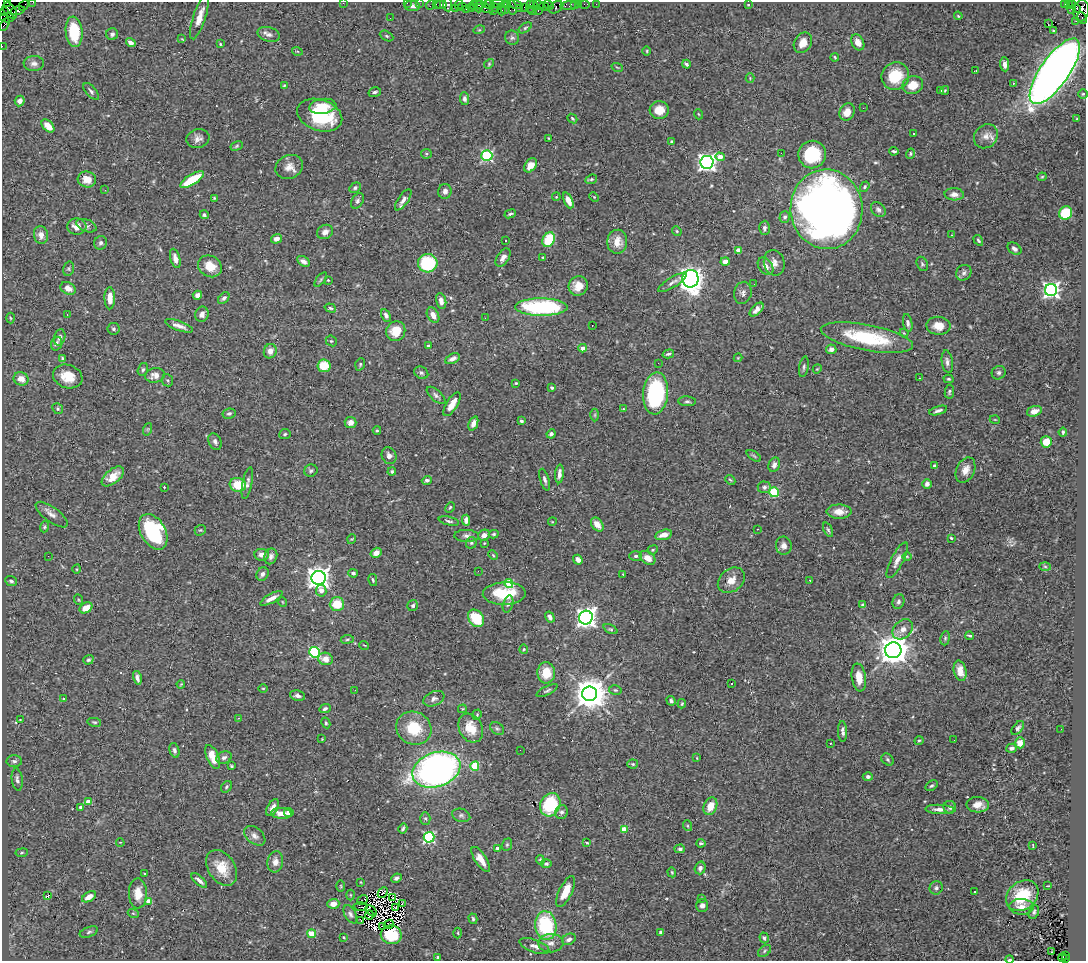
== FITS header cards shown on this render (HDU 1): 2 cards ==
NAXIS1  =                 1084
NAXIS2  =                  959

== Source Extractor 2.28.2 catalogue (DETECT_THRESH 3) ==
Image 1084 x 959 px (HDU 1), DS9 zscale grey, 1 PNG px = 1 image px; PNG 1088 x 963 px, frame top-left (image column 1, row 959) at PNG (2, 2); each listed source drawn as its Kron ellipse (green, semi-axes under 4 px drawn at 4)
Background 0.752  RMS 0.022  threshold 0.0656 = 3 sigma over >= 5 px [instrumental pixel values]
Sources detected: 479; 6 with non-positive FLUX_AUTO (blend fragments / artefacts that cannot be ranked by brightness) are neither listed nor drawn; the other 473 listed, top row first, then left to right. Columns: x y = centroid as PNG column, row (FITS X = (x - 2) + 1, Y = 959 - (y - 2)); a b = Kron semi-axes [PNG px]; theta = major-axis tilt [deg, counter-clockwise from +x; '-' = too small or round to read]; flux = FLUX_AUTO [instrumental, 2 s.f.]
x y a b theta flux
33 2 2 2 - 17
7 3 3 2 - 55
343 3 2 2 - 90
407 3 2 2 - 16
419 3 2 2 - 28
436 4 3 2 - 44
498 4 7 3 -2 130
507 4 4 2 - 31
516 4 7 3 -18 70
533 4 3 2 - 54
574 4 3 3 - 65
579 4 2 2 - 9
585 4 5 2 - 20
596 4 2 2 - 7.7
1065 4 3 3 - 18
1068 4 3 3 - 99
1072 4 3 3 - 22
24 5 5 2 - 32
430 5 5 2 - 71
441 5 6 3 0 66
448 5 7 4 -85 110
459 5 5 2 - 44
474 5 5 2 - 37
478 5 7 4 -4 130
489 5 6 4 -12 140
539 5 5 3 - 58
549 5 6 4 -29 100
748 5 3 2 - 1.2
412 6 7 5 -7 4.9
462 6 3 2 - 23
569 6 9 4 0 44
484 7 9 4 -28 230
512 7 7 5 -78 170
525 7 3 2 - 74
530 7 6 3 -89 63
544 7 5 3 - 110
556 7 8 5 32 530
455 8 3 2 - 30
471 8 4 3 - 32
479 8 4 3 - 160
496 8 2 2 - 25
505 8 6 4 -89 81
520 8 2 2 - 14
1077 8 3 3 - 150
466 9 2 2 - 55
501 9 6 3 -86 280
1071 9 3 2 - 11
1081 10 11 7 82 940
10 11 9 6 -52 970
18 11 7 4 14 190
493 11 2 2 - 26
532 11 4 2 - 79
538 11 3 2 - 120
5 12 3 2 - 21
958 16 4 3 - 1.9
199 17 23 6 72 17
7 18 7 4 2 450
390 18 2 2 - 0.9
1082 18 6 3 -63 73
1076 21 2 2 - 16
4 24 7 2 58 45
1048 24 3 2 - 3
525 28 7 3 36 2.1
479 30 5 3 - 1.5
1054 31 3 3 - 2.3
74 32 15 8 -84 63
112 34 6 6 - 4.5
269 34 11 7 -16 6.8
387 36 7 4 -27 2.3
512 38 7 7 - 3.8
182 39 4 4 - 1.3
131 42 5 4 - 8.1
858 42 8 6 -61 8
803 43 11 8 56 15
220 44 3 3 - 1.5
2 46 2 2 - 11
297 51 5 3 - 1.4
647 51 5 3 - 1.4
835 57 4 2 - 1.6
34 63 10 7 1 7.3
489 64 5 4 - 1.6
686 64 4 3 - 2.9
1005 64 7 4 -84 5.9
617 67 6 3 -19 1.3
976 71 3 2 - 1.3
1055 71 39 14 55 1500
895 76 14 13 - 42
750 78 4 4 - 1.5
1013 83 3 3 - 1.5
284 85 4 2 - 1.2
913 85 10 9 - 23
941 90 3 2 - 2.6
945 90 4 3 - 1.5
91 91 10 5 -50 3.8
375 92 6 5 - 3.6
1083 94 5 4 - 1.9
464 99 6 4 -82 3.9
20 101 5 4 - 6
323 106 13 7 9 19
863 108 3 2 - 1.6
659 110 9 9 - 19
847 112 9 7 62 14
698 114 5 3 - 1.2
320 115 23 15 -19 90
572 118 5 3 - 1.7
1077 119 3 2 - 1.4
48 126 8 5 -46 18
913 134 3 2 - 1.7
986 136 13 11 46 12
549 138 3 2 - 1
198 139 12 9 15 8.1
672 141 4 3 - 3.4
237 146 6 4 28 2
894 151 4 3 - 2.6
781 153 3 2 - 1.8
426 154 5 5 - 2
812 154 14 14 - 76
910 154 5 4 - 1.7
487 156 5 5 - 190
720 157 5 4 - 16
707 162 6 6 - 670
530 165 8 5 52 13
289 167 14 11 26 13
1042 177 4 4 - 1.6
87 179 9 8 - 15
591 179 6 4 21 2.2
192 180 14 5 32 47
865 187 6 4 53 2.4
355 188 6 5 - 3.2
105 190 2 2 - 27
445 191 7 6 - 5.1
954 194 9 6 -3 8.1
556 197 4 3 - 1.2
594 197 5 3 - 1.3
214 198 3 3 - 1.7
403 200 12 5 55 7.1
568 200 8 4 -66 11
357 201 8 5 59 3.7
826 209 40 36 -85 1400
878 209 8 6 -49 4.7
1066 213 7 6 - 59
510 214 6 3 20 2.9
204 215 4 4 - 2.5
785 217 6 5 - 3.5
86 226 10 6 -22 4.7
77 227 9 8 - 13
764 228 7 5 86 3.9
677 231 5 4 - 1.9
325 232 8 7 - 6.7
41 235 9 7 -78 11
952 235 3 2 - 2.4
276 239 5 4 - 8.1
549 240 7 5 61 54
978 240 6 3 -59 2.4
505 241 3 2 - 2.9
617 242 12 10 86 18
101 243 7 6 - 3.8
1014 249 7 5 -36 4.5
738 250 4 3 - 18
543 257 3 3 - 1.2
175 258 10 5 -74 9.2
503 258 10 6 56 7.1
303 261 7 4 -30 6.7
725 262 4 4 - 12
428 263 10 9 - 92
774 263 13 10 -76 10
922 264 7 5 -67 2.8
210 266 12 10 -31 22
765 266 10 6 -54 10
68 269 7 5 74 2.6
964 273 8 7 - 4.9
321 279 8 3 50 2.2
691 279 9 8 - 1100
328 280 3 3 - 1.1
672 282 16 5 31 6.8
754 284 3 2 - 2.5
578 286 10 9 - 18
68 288 8 5 -26 11
1051 290 6 6 - 520
743 293 11 8 77 6
197 295 5 4 - 6.1
110 298 11 5 -90 15
224 298 7 4 49 3.6
441 301 8 5 -78 8.2
541 307 26 8 -1 170
330 308 6 4 -17 2.2
757 309 8 4 45 7.6
202 314 8 6 69 8.1
67 315 3 3 - 0.81
386 315 6 4 -59 4.3
433 315 8 5 -60 12
10 318 5 3 - 1.5
485 318 2 2 - 1.6
908 323 9 4 -79 4.5
592 325 2 2 - 0.98
179 326 15 5 -20 8.4
938 326 12 9 -4 19
113 329 6 6 - 2.9
396 331 10 9 - 26
904 333 4 3 - 1.3
60 337 8 5 73 5.4
867 338 47 13 -11 110
331 341 6 5 - 2
56 344 7 5 70 5.1
428 346 3 2 - 1.3
583 348 4 4 - 9.3
831 349 5 5 - 5.5
270 351 7 6 - 8.5
668 354 6 3 16 2.8
62 358 4 3 - 2.1
738 358 4 4 - 1.2
452 359 8 4 27 7.5
947 362 11 5 -82 5.7
658 363 2 2 - 2.9
360 364 6 4 70 2.2
324 366 6 6 - 32
804 367 10 4 80 3.4
143 369 7 5 73 2.8
817 369 4 3 - 1.3
421 373 7 6 - 3.4
999 373 7 6 - 3.9
155 375 10 7 12 12
68 376 15 11 -20 26
920 378 3 2 - 5.6
21 379 7 6 - 13
949 379 5 3 - 1.9
168 380 6 5 - 2.5
516 383 3 2 - 2.2
552 388 4 3 - 3.8
949 392 7 4 82 2.7
656 393 21 12 84 190
436 395 11 5 -42 4.7
687 401 9 5 -5 3.3
452 404 13 5 58 19
58 409 5 5 - 2.6
623 409 3 2 - 1.4
938 410 9 3 16 4.7
1034 411 8 5 17 9.9
229 414 6 5 - 3
595 415 6 4 90 2
995 420 5 3 - 1.2
521 421 4 3 - 3.5
351 422 6 5 - 8.5
473 423 7 4 67 7.7
148 429 6 4 71 2
377 430 4 4 - 1.6
1063 432 4 3 - 2.4
285 434 6 5 - 2.2
551 434 5 4 - 3.7
215 441 8 6 -63 5.5
1046 442 5 5 - 25
389 456 9 7 -65 6.4
754 456 8 4 -35 2.2
774 465 7 5 69 6
934 466 4 3 - 2.4
965 470 13 9 65 14
311 471 6 6 - 3.2
392 472 4 4 - 2.2
559 474 9 4 85 6.8
113 476 13 7 40 20
427 480 5 4 - 3.8
545 480 11 4 -73 4.6
730 480 5 4 - 1.8
247 483 16 5 78 6
927 484 5 4 - 5.4
238 485 8 7 - 37
164 487 3 2 - 1
764 487 6 6 - 3.9
774 492 5 4 - 94
450 507 5 3 - 1.7
839 512 12 7 -1 17
52 515 19 7 -36 9.4
466 520 5 4 - 7.5
449 521 10 4 -13 3.1
552 522 4 3 - 1.2
597 524 8 5 -52 13
44 527 5 4 - 2.2
757 529 2 2 - 1.2
200 530 6 5 - 1.8
828 530 8 4 -64 2.6
153 532 19 12 -60 130
494 534 5 3 - 1.8
484 535 6 5 - 8.7
663 535 8 5 15 12
467 536 12 6 -2 5.7
951 538 3 3 - 2.2
352 539 5 3 - 1.2
471 543 6 5 - 2.7
484 543 4 3 - 1.2
784 546 9 8 - 7.5
653 550 5 4 - 2.1
376 553 6 5 - 9.7
262 555 7 5 -5 8.7
493 555 5 3 - 1.4
48 556 3 2 - 1.3
271 556 8 6 68 5.4
636 556 6 4 0 3.8
907 556 5 3 - 1.3
647 558 8 6 -33 15
578 560 5 4 - 6.5
897 560 20 6 63 10
1045 566 6 4 -2 1.6
77 569 5 3 - 1.3
478 571 2 2 - 6.6
353 573 4 3 - 3.2
262 574 7 6 - 5.4
623 574 3 3 - 0.95
319 578 7 7 - 1100
373 580 6 4 -78 2
731 580 15 11 38 16
11 581 6 4 -22 3.6
810 581 3 2 - 1.1
509 584 4 4 - 45
321 591 6 5 - 12
504 594 21 11 2 51
271 598 12 4 29 12
79 600 5 3 - 1.4
283 602 5 3 - 1.1
899 602 7 5 69 3.8
337 604 7 7 - 37
508 604 8 5 73 3.5
863 605 4 3 - 2.7
413 606 5 5 - 3.7
86 608 7 5 32 17
550 617 6 4 -59 4.4
476 618 9 7 -52 51
586 618 7 6 - 850
611 629 7 4 -26 2.3
903 629 11 8 45 11
970 636 4 2 - 2.1
945 638 7 4 82 2.4
347 639 6 3 9 1.9
364 645 5 3 - 1.2
524 649 4 4 - 1.7
893 650 8 8 - 2100
314 652 5 5 - 170
326 659 7 6 - 13
88 660 5 4 - 2.8
960 671 10 6 -77 15
546 673 10 9 - 27
137 678 7 4 -76 5.3
859 678 14 7 -82 16
731 683 3 2 - 2.4
181 684 4 3 - 1.2
263 688 4 3 - 1.2
355 690 2 2 - 0.87
615 690 6 5 - 2.8
547 691 11 4 27 3.1
590 694 7 7 - 3100
297 696 8 5 -13 5.6
64 699 3 3 - 2.1
434 699 11 7 24 5.7
671 701 5 4 - 3.7
682 704 4 3 - 1.7
325 709 6 4 25 3.5
462 709 4 3 - 1.4
477 715 5 4 - 1.8
238 718 4 3 - 1.1
20 720 3 2 - 1.2
94 722 7 4 -10 2.1
326 723 5 4 - 2.3
414 728 18 16 -27 49
471 728 15 11 -62 28
497 728 7 5 -40 2.9
1018 728 8 4 51 3.5
1061 729 2 2 - 3.8
843 731 10 4 -88 5.9
322 739 2 2 - 0.85
919 740 4 3 - 1.7
954 740 2 2 - 2.1
830 743 3 2 - 3.7
1020 743 5 5 - 15
1012 748 5 4 - 4.7
174 750 7 5 -74 3.7
520 750 2 2 - 3.6
213 757 13 6 -67 24
224 757 8 6 23 5.3
697 758 3 2 - 0.9
888 760 7 5 -41 2.6
14 761 8 6 1 4
633 764 5 4 - 1.8
231 766 4 3 - 1.8
475 766 4 4 - 57
436 770 25 17 19 680
868 777 5 4 - 3.8
17 780 11 5 -82 4.8
931 786 6 4 35 2.9
226 787 6 5 - 2.5
88 802 4 4 - 17
550 805 12 9 65 80
978 805 11 7 -3 15
710 806 9 6 67 20
80 807 3 3 - 1.8
950 807 6 6 - 4.8
273 808 9 5 59 8.2
940 809 14 4 -3 8.9
561 812 7 6 - 4.5
281 813 10 5 -3 16
289 813 5 4 - 6.2
461 815 9 6 -17 4.2
425 818 6 5 - 2.8
688 826 5 3 - 1.5
403 828 5 3 - 2.6
624 829 4 3 - 30
255 836 12 8 -38 7.4
429 837 5 5 - 200
120 842 4 2 - 0.92
587 843 3 2 - 1.4
701 843 4 3 - 2.2
507 845 6 5 - 2.2
1033 845 4 2 - 0.99
497 848 3 3 - 2.9
680 849 5 4 - 3.4
22 853 6 3 8 1.8
481 859 14 5 -57 16
540 860 5 4 - 1.8
275 862 10 8 81 11
546 864 5 4 - 2.6
222 868 19 13 -56 32
700 868 6 5 - 5
672 872 5 4 - 1.7
145 874 3 3 - 2.8
396 878 5 4 - 3.9
199 880 10 3 -41 5.8
361 882 3 2 - 0.92
341 886 5 3 - 1.6
1047 886 3 2 - 1.6
936 888 7 6 - 4.1
565 892 17 6 63 27
974 892 3 2 - 1.1
138 893 15 9 -90 20
383 893 6 3 46 1.9
350 895 5 3 - 1.3
48 896 3 2 - 30
1022 896 17 14 39 55
89 897 8 4 31 13
392 898 2 2 - 1.6
702 898 4 4 - 1.1
362 900 6 2 31 1.9
149 901 4 4 - 17
402 903 3 2 - 1.1
333 904 6 5 - 10
702 906 6 6 - 5.4
361 907 7 2 1 3.1
396 907 4 2 - 3.7
1021 907 12 8 -2 12
371 911 7 2 -48 2
1034 912 7 5 65 3
133 913 5 3 - 1.4
350 914 10 5 -61 4.5
369 915 4 2 - 1.5
473 919 5 4 - 2.4
361 920 3 2 - 2.2
389 924 5 2 - 2
546 925 14 10 -82 120
382 926 3 2 - 1.6
89 932 9 5 20 3.3
661 932 4 3 - 3.3
458 933 5 3 - 1.6
312 934 4 4 - 44
391 935 10 9 - 42
343 937 3 3 - 1.1
764 938 5 4 - 3
569 939 7 5 27 5.8
551 943 12 9 1 11
534 946 16 6 -20 8.2
764 951 7 5 38 2.7
1051 952 2 2 - 1.4
1066 955 3 2 - 88
438 957 3 3 - 2.5
1062 958 4 3 - 62
1065 959 3 3 - 50
1010 960 4 2 - 2.9
At the frame edge (FLAGS 8, measured only in part): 9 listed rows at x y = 33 2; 7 3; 343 3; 407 3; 419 3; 1081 10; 7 18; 2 46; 1010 960
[6 non-positive-flux detections neither listed nor drawn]